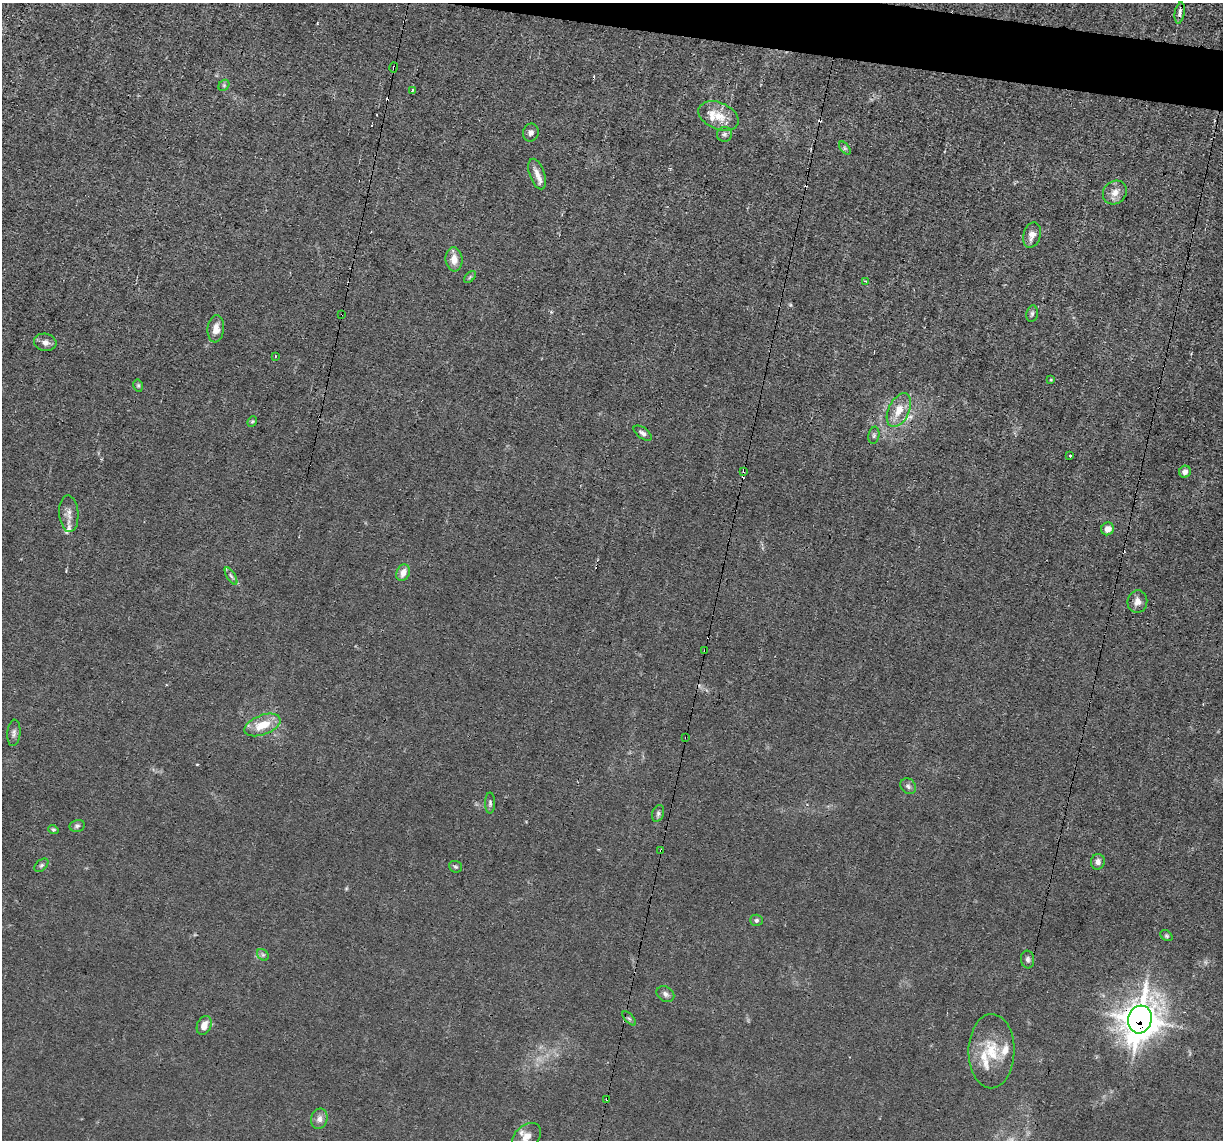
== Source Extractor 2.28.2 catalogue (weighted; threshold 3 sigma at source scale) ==
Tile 10 of 4 x 4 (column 2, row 3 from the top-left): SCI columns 1221-2441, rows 1375-2512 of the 4882 x 4908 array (HDU 1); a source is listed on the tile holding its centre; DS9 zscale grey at full resolution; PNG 1225 x 1142 px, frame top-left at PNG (2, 3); each listed source drawn as its Kron ellipse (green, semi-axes under 4 px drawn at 4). Shown black and unused: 3% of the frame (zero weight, under 3 of 4 exposures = <1% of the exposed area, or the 3 px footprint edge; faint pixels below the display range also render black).
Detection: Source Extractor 2.28.2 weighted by HDU 2 'WHT'; one run over the whole footprint, this tile lists its part. Background 0.012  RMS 0.003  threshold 0.0136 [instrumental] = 3 sigma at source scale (4.5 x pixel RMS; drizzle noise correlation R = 1.50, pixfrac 1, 0.05/0.05 arcsec/px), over >= 5 px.
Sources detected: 74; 1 too faint to see at this stretch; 7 cosmic-ray / hot-pixel residue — neither listed nor drawn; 8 inside a brighter listed object's ellipse — not listed separately; the other 58 listed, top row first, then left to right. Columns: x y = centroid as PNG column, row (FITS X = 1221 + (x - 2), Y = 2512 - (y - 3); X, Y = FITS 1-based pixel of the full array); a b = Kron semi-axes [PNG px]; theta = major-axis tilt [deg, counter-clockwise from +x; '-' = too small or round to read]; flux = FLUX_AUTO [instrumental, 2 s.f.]
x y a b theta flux
1180 13 11 5 80 1.6
394 67 5 3 - 0.37
224 85 6 4 46 0.5
412 90 4 3 - 0.31
719 116 21 13 -24 5.5
531 133 9 8 - 1.1
724 134 7 7 - 0.85
845 148 7 4 -53 0.58
537 174 16 7 -71 2.2
1115 192 13 11 44 2.7
1032 235 13 8 73 2.1
454 259 12 8 -84 3.3
470 277 7 4 46 0.52
866 281 3 3 - 0.27
342 314 3 2 - 0.33
1032 314 8 5 79 0.72
216 329 13 8 84 2.7
45 342 11 8 -11 1.7
275 356 4 2 - 0.24
1051 380 4 3 - 0.27
138 385 6 4 -75 0.52
899 410 18 10 64 4.8
252 421 5 4 - 0.42
643 433 10 5 -36 1.1
874 435 8 5 80 0.67
1070 455 3 2 - 0.41
744 471 4 3 - 0.81
1185 472 6 5 - 1.7
69 514 18 9 -86 2.3
1107 529 7 6 - 1.9
403 573 8 6 65 2.4
231 576 9 4 -58 0.78
1137 602 11 10 - 2.1
705 651 4 3 - 0.34
262 725 19 10 20 6.5
14 733 13 6 85 1.2
686 738 3 2 - 0.48
908 786 8 7 - 0.97
490 803 11 5 -90 0.75
658 813 9 5 72 0.83
77 826 7 6 - 0.71
53 830 5 4 - 0.44
661 851 3 3 - 0.6
1098 862 8 7 - 1.6
41 865 8 5 44 0.7
455 867 7 5 -20 0.57
756 920 6 5 - 0.7
1166 936 7 4 -35 0.49
263 955 6 5 - 0.66
1028 959 9 6 -85 0.96
665 994 9 7 -33 1.2
629 1018 9 4 -47 0.56
1140 1019 14 12 73 580
204 1025 10 7 67 2.8
991 1051 37 23 89 12
607 1099 2 2 - 0.28
319 1119 10 8 76 1.9
527 1137 16 11 41 3.4
Overlapping masked pixels (flux is a lower limit): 8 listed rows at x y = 394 67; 342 314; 744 471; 705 651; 686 738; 661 851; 1140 1019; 607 1099